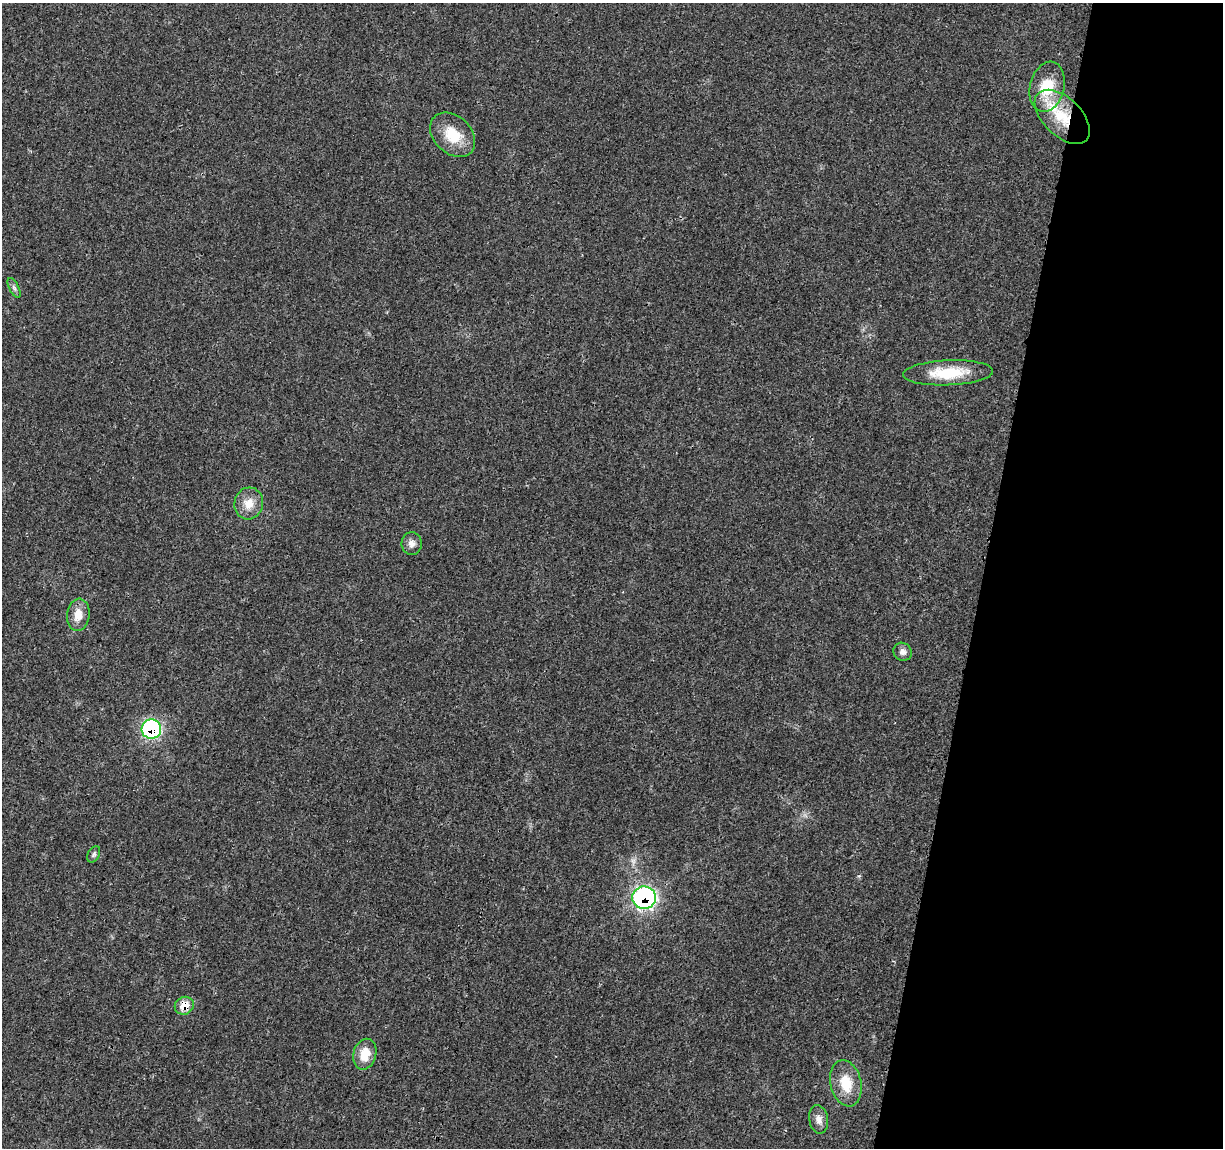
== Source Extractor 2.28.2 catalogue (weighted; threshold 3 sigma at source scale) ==
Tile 8 of 4 x 4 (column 4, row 2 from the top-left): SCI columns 3668-4888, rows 2526-3671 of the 4900 x 5106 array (HDU 1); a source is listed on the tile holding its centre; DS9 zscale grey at full resolution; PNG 1225 x 1150 px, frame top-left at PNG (2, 3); each listed source drawn as its Kron ellipse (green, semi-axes under 4 px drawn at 4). Shown black and unused: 20% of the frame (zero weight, under 3 of 4 exposures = <1% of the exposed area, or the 3 px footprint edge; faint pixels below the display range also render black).
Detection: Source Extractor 2.28.2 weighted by HDU 2 'WHT'; one run over the whole footprint, this tile lists its part. Background 0.0199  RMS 0.0029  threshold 0.0128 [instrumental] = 3 sigma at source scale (4.5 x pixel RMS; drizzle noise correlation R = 1.50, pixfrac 1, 0.0396/0.0396 arcsec/px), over >= 5 px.
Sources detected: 17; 1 inside a brighter listed object's ellipse — not listed separately; the other 16 listed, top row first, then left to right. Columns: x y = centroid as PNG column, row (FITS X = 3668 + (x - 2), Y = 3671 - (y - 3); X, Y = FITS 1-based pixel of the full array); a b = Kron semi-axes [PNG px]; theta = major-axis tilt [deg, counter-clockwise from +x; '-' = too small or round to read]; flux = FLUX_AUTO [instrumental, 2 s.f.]
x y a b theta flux
1047 87 25 17 76 9.7
1062 117 33 19 -44 12
453 135 25 18 -43 8.6
14 288 11 4 -64 0.81
948 373 45 12 3 11
249 503 16 14 75 4.1
412 544 11 10 - 1.8
78 615 16 11 84 4
903 652 9 8 - 1.4
151 729 10 9 - 44
94 854 9 5 62 0.67
644 898 12 11 - 64
184 1006 10 8 30 4.9
365 1054 16 11 75 5
846 1083 23 15 -77 7.2
819 1119 14 9 -80 2
Overlapping masked pixels (flux is a lower limit): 4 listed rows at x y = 1062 117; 151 729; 644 898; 184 1006